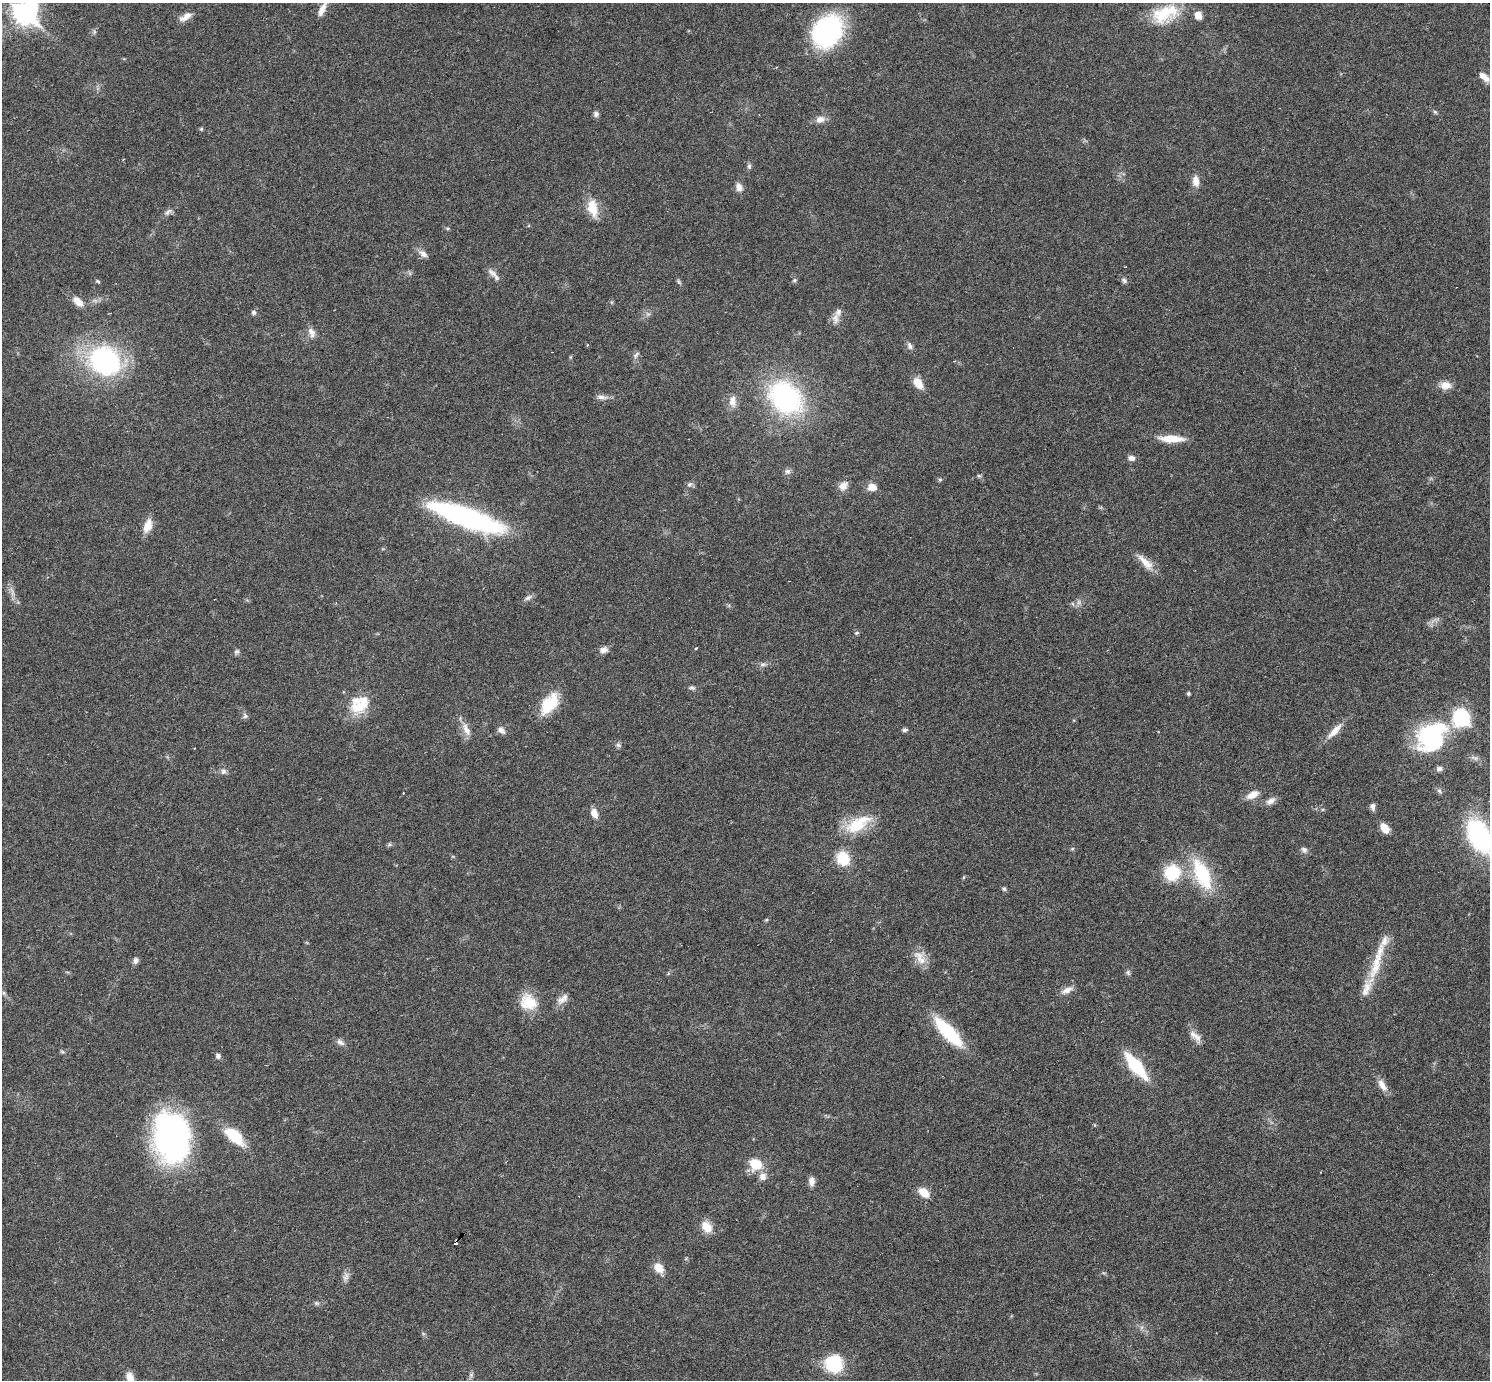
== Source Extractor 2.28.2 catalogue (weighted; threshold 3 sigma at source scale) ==
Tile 7 of 4 x 4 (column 3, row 2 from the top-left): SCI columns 2978-4465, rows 3050-4427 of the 5953 x 5957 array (HDU 1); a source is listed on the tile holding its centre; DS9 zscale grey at full resolution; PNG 1492 x 1382 px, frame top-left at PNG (2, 3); no overlay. Shown black and unused: <1% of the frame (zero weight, under 3 of 6 exposures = <1% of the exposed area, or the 3 px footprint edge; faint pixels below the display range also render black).
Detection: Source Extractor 2.28.2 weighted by HDU 2 'WHT'; one run over the whole footprint, this tile lists its part. Background 0.0199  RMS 0.0021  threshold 0.00846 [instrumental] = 3 sigma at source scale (4.09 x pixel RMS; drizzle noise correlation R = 1.36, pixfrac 0.8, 0.05/0.05 arcsec/px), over >= 5 px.
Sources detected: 123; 1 too faint to see at this stretch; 1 inside a brighter object's white glare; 3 cosmic-ray / hot-pixel residue — not listed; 6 inside a brighter listed object's ellipse — not listed separately; the other 112 listed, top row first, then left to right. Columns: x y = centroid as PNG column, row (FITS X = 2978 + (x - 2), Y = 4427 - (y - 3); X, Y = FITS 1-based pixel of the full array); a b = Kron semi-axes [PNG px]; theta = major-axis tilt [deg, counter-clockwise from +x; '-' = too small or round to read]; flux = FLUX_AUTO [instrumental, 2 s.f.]
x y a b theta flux
322 9 18 6 65 1.6
25 13 10 9 - 120
1165 14 37 20 22 7.9
1198 15 8 6 -67 2
186 17 18 7 30 1.5
827 32 35 27 53 28
1484 76 13 6 -40 1.9
1435 112 7 4 -45 0.31
596 114 8 7 - 0.61
820 119 12 9 4 1.4
201 129 5 4 - 0.25
749 166 8 5 -82 0.45
1196 181 13 8 -85 1.8
739 187 11 8 -69 1.1
593 208 22 13 -76 3.7
168 212 13 6 41 0.74
423 254 13 7 -35 1.1
492 273 17 7 -38 1.2
794 280 6 5 - 0.35
1124 280 9 6 -34 0.56
98 281 6 4 -22 0.27
679 282 9 4 -55 0.33
78 301 15 8 -44 1.9
253 312 6 6 - 0.48
835 319 16 8 90 1.3
312 333 15 8 -70 1.3
587 345 3 2 - 0.26
910 346 10 6 -69 0.68
636 355 11 5 45 0.53
105 361 27 22 -28 36
918 383 14 9 -53 2.5
1445 385 14 10 -5 1.8
602 397 17 6 -8 0.98
785 398 26 20 -49 44
732 401 16 9 -87 1.7
1171 439 30 8 -2 3.8
1131 458 8 6 -18 0.9
787 471 9 8 - 0.69
979 476 6 5 - 0.3
940 479 6 5 - 0.29
689 484 8 7 - 0.58
843 486 14 10 40 1.5
872 487 10 8 -8 1.9
466 517 73 17 -20 41
148 525 18 9 70 2.4
1145 562 26 9 -44 2.5
528 598 13 5 32 0.68
1079 602 7 4 90 0.49
857 633 7 5 20 0.31
696 648 3 3 - 0.19
603 650 11 8 10 1
236 652 8 6 43 0.47
763 664 9 6 3 0.6
692 688 9 5 -4 0.47
1188 693 4 4 - 0.31
359 704 27 21 38 6.1
549 704 28 15 54 6.6
245 716 8 6 -75 0.5
1461 718 10 10 - 25
466 730 20 8 -63 1.8
501 730 12 7 -51 0.87
905 730 7 5 6 0.45
1335 731 27 8 46 2.4
1432 737 40 28 55 21
618 745 7 6 - 0.47
1474 758 13 5 -11 0.74
1439 769 8 6 12 0.66
223 771 8 7 - 0.67
1439 791 8 5 -50 0.46
1252 795 15 8 27 2
1270 801 14 8 32 1.2
1373 807 9 6 -86 0.66
594 813 12 8 -67 1.6
857 825 32 18 22 7.1
1385 828 11 8 -57 2
1479 836 37 21 -63 26
389 844 6 5 - 0.34
1072 849 6 3 19 0.23
1304 850 9 7 -43 0.69
843 858 13 11 -54 6.4
1172 872 24 22 33 7.5
1202 874 38 17 -67 12
1004 889 6 5 - 0.39
766 920 5 4 - 0.24
920 958 23 13 -54 2.6
136 961 8 6 60 0.76
1375 968 35 13 63 6.3
1128 972 8 5 -74 0.43
1067 990 17 7 24 1.3
4 993 6 6 - 0.37
562 1000 14 11 25 1.4
528 1002 23 19 -41 4.8
948 1032 35 11 -46 14
1195 1036 21 8 -47 1.6
340 1042 12 7 -35 0.83
62 1052 6 4 -2 0.27
218 1056 7 6 - 0.61
1136 1066 29 10 -51 12
1382 1085 19 8 -58 1.7
234 1136 20 10 -41 8.5
172 1138 56 39 -81 45
756 1164 13 11 -19 4.9
763 1176 11 10 - 1.4
811 1181 11 7 -90 1.1
924 1192 12 8 -40 2.6
706 1227 14 10 -55 2.9
659 1268 12 8 -59 2.7
346 1277 14 8 75 0.96
316 1303 7 6 - 0.4
834 1364 19 18 - 9.3
471 1375 6 6 - 0.4
130 1377 11 8 -63 1.9
Isophote crosses this tile's border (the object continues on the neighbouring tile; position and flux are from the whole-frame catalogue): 4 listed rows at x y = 322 9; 25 13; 1479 836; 130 1377